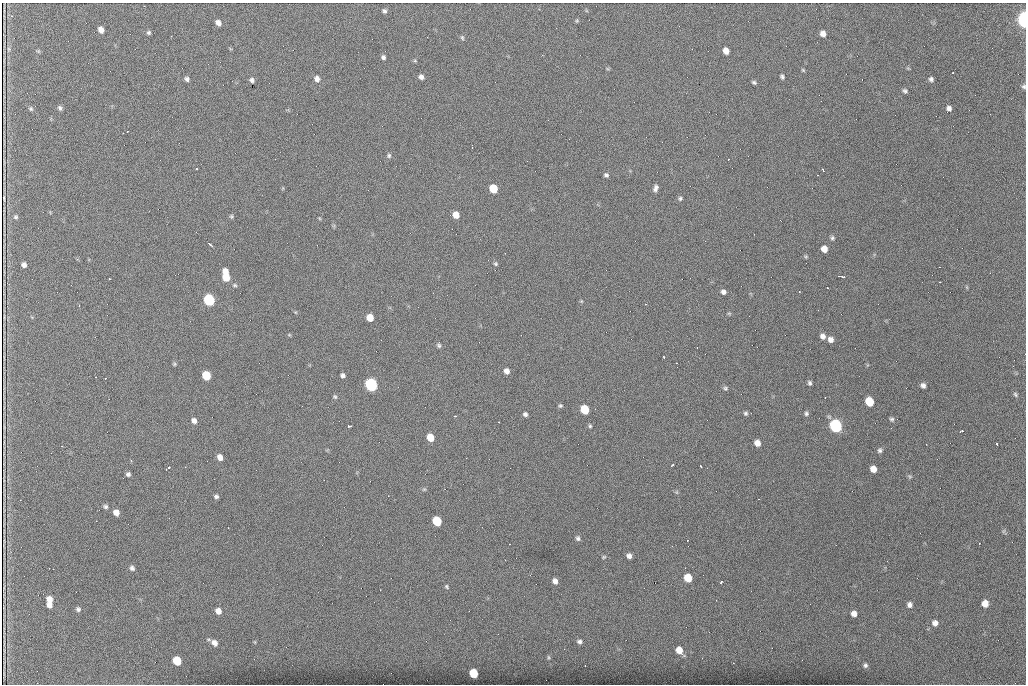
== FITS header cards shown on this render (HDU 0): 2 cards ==
NAXIS1  =                 1024 /fastest changing axis
NAXIS2  =                  682 /next to fastest changing axis

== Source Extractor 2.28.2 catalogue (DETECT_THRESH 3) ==
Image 1024 x 682 px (HDU 0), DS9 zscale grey, 1 PNG px = 1 image px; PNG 1028 x 686 px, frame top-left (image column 1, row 682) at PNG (2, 3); no overlay
Background 1420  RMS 26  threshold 78.3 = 3 sigma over >= 5 px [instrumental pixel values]
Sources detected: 142; all 142 listed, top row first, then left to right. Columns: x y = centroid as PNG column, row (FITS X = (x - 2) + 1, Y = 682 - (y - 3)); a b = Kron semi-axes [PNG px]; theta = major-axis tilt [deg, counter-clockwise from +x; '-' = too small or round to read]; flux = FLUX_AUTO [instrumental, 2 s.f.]
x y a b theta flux
144 6 2 2 - 830
384 11 6 5 - 3600
11 16 4 3 - 1200
1024 19 7 4 -86 610000
577 21 6 4 -79 2100
218 23 6 5 - 9000
101 30 6 5 - 11000
149 32 6 6 - 3100
823 34 6 5 - 9600
171 36 3 2 - 2600
462 38 6 5 - 2600
9 49 6 3 -89 2000
38 51 6 4 -18 1800
726 51 6 5 - 13000
383 57 5 4 - 4000
415 61 5 3 - 2000
908 68 6 3 -19 1700
803 70 5 4 - 1900
953 72 3 2 - 1200
782 76 5 4 - 3500
421 77 6 5 - 6200
187 79 5 4 - 4900
317 79 7 6 - 8200
931 79 5 5 - 4600
252 80 4 4 - 4500
754 82 5 4 - 3300
1024 86 6 6 - 3600
905 91 6 5 - 3700
60 108 6 4 -63 3800
949 108 6 6 - 6200
31 109 6 5 - 2900
127 132 2 2 - 1200
389 155 6 6 - 3400
196 169 3 2 - 2000
823 170 3 2 - 2400
606 175 5 4 - 3700
655 188 7 5 72 6100
493 189 6 6 - 56000
4 198 12 3 90 360
680 198 6 5 - 3400
456 215 6 5 - 17000
231 216 5 5 - 2600
16 217 5 5 - 2900
832 238 6 5 - 3300
210 244 4 2 - 4100
824 249 6 5 - 15000
495 264 5 5 - 2800
24 265 5 4 - 6500
225 271 7 5 -60 10000
842 276 7 2 -12 4200
226 277 7 6 - 39000
940 282 2 2 - 1100
235 285 7 5 -4 2900
827 288 3 2 - 2400
723 292 6 5 - 5400
209 300 7 6 - 210000
581 301 5 4 - 1800
645 304 3 2 - 2000
729 313 6 4 -1 2100
370 318 6 5 - 26000
289 335 6 4 18 1900
823 336 6 6 - 7300
831 340 6 5 - 8800
439 345 7 5 -71 3500
697 347 2 2 - 2900
1025 354 2 2 - 1600
664 357 3 2 - 3100
174 364 5 5 - 2300
507 371 6 5 - 9300
343 375 4 4 - 4600
206 376 6 6 - 64000
95 377 3 2 - 840
105 378 3 2 - 2300
810 383 6 5 - 3800
371 385 7 6 - 350000
923 385 5 4 - 5800
725 388 6 5 - 3100
1015 394 7 5 -58 3000
335 397 5 5 - 2700
825 398 2 2 - 880
869 402 7 6 - 52000
560 406 5 4 - 2700
585 410 6 6 - 70000
745 413 6 6 - 3500
806 413 6 5 - 3500
525 414 5 4 - 4300
455 416 3 2 - 3500
892 419 6 6 - 3800
194 421 6 5 - 7700
499 422 3 2 - 2000
349 426 4 3 - 4400
590 426 5 4 - 2600
836 426 7 6 - 400000
962 431 4 2 - 3800
430 437 6 5 - 29000
757 443 6 5 - 13000
926 444 2 2 - 830
997 444 3 2 - 2300
62 446 3 2 - 3300
880 450 7 6 - 4300
220 457 6 5 - 11000
672 465 4 2 - 2000
701 467 3 2 - 2400
169 468 4 3 - 3700
873 469 6 5 - 16000
128 474 5 5 - 4200
910 476 8 5 -20 2700
424 489 5 5 - 2400
676 492 6 4 -90 2300
388 496 2 2 - 980
216 497 5 4 - 3800
105 506 6 5 - 3700
116 512 6 5 - 13000
437 521 6 6 - 77000
1004 531 6 4 71 2500
578 538 6 5 - 4100
509 544 2 2 - 1600
629 556 5 4 - 7200
604 557 5 4 - 2100
132 568 6 6 - 4800
688 578 6 6 - 39000
555 581 6 5 - 7600
721 582 4 3 - 3100
446 587 6 5 - 2400
49 599 6 5 - 13000
985 603 6 5 - 19000
49 605 6 5 - 9600
910 605 6 6 - 7000
78 609 6 5 - 3900
218 611 6 6 - 12000
854 614 5 5 - 10000
935 623 7 7 - 8500
579 641 7 6 - 5300
255 642 6 4 -89 2000
214 643 8 6 -45 10000
679 650 9 6 -52 21000
549 658 7 4 -83 2800
177 661 6 6 - 53000
733 663 2 2 - 1100
865 665 5 5 - 4200
585 666 2 2 - 980
473 673 6 6 - 59000
At the frame edge (FLAGS 8, measured only in part): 3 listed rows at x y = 1024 19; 1024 86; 1025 354

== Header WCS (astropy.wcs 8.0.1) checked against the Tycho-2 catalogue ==
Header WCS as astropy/WCSLIB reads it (CRVAL/CRPIX/CD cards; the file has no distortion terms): RA---TAN/DEC--TAN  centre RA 07:06:07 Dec +31:10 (106.53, +31.16 deg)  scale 1.43 arcsec/px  FOV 24.4' x 16.3'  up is -93 deg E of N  parity flipped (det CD > 0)
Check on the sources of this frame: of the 60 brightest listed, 9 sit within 2.1 arcsec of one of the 16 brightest Tycho-2 stars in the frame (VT <= 12.35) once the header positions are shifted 0.46 arcsec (0.38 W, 0.26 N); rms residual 0.95 arcsec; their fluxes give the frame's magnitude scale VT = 23.70 - 2.5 log10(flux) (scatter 0.21 mag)
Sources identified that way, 9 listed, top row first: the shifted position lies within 2.1 arcsec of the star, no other Tycho-2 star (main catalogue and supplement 1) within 4.2 arcsec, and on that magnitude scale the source's flux lands within +1.5 / -3 mag of the star's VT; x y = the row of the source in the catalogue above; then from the Tycho-2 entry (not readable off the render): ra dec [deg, ICRS J2000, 3 dp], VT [Tycho-2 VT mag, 2 dp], TYC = Tycho-2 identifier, HIP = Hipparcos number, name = IAU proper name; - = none
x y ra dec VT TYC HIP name
493 189 106.458 +31.151 12.35 2438-728-1 - -
209 300 106.516 +31.041 10.39 2438-398-1 - -
206 376 106.551 +31.041 11.84 2438-663-1 - -
371 385 106.552 +31.106 9.20 2438-180-1 - -
869 402 106.550 +31.305 11.61 2438-184-1 - -
585 410 106.559 +31.192 11.79 2438-1039-1 - -
836 426 106.562 +31.292 10.01 2438-106-1 - -
437 521 106.614 +31.135 11.36 2438-550-1 - -
473 673 106.684 +31.152 11.76 2438-931-1 - -